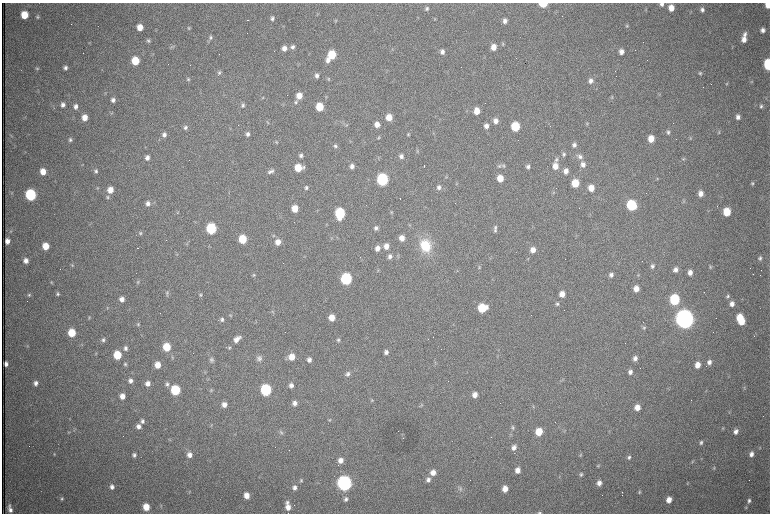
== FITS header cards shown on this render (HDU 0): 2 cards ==
NAXIS1  =                 1536 /fastest changing axis
NAXIS2  =                 1023 /next to fastest changing axis

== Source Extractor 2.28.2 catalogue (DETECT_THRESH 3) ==
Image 1536 x 1023 px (HDU 0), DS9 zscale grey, zoomed out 1/2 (1 PNG px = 2 x 2 image px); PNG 772 x 516 px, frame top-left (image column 1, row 1022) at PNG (2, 3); no overlay
Background 978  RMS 15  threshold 45.2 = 3 sigma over >= 5 px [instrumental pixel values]
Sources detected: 358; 72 cannot appear on this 1/2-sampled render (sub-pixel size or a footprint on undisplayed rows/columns) and are not listed; the other 286 listed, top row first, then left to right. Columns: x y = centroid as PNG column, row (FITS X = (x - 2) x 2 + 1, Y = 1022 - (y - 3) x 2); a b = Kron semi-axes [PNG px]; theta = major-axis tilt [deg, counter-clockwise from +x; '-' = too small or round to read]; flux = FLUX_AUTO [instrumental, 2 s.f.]
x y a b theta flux
543 4 5 3 - 1.1e+05
662 4 5 5 - 1.0e+04
768 5 5 4 - 2.5e+04
427 8 5 5 - 7.4e+03
671 8 6 5 - 3.5e+04
645 10 5 3 - 2.7e+03
702 10 6 5 - 9.8e+03
317 14 3 2 - 2.0e+03
24 15 6 5 - 6.8e+04
38 17 5 4 - 5.3e+03
272 18 6 5 - 7.9e+03
435 19 4 4 - 2.9e+03
247 20 2 1 - 1.0e+03
335 21 5 3 - 3.1e+03
505 21 5 4 - 1.2e+04
627 26 5 4 - 3.9e+03
140 27 5 5 - 3.3e+04
189 28 5 4 - 4.5e+03
763 30 5 4 - 1.2e+04
745 34 6 5 - 1.1e+04
210 37 6 5 - 6.9e+03
744 39 7 5 -89 2.3e+04
148 41 5 4 - 6.1e+03
90 43 4 3 - 2.5e+03
503 44 5 4 - 4.0e+03
172 47 8 4 28 4.7e+03
292 47 6 5 - 9.4e+03
493 47 6 5 - 3.0e+04
284 48 6 5 - 1.9e+04
442 52 6 5 - 1.4e+04
621 52 5 5 - 1.7e+04
332 55 6 5 - 1.2e+05
328 60 6 5 - 1.6e+04
135 61 6 5 - 9.1e+04
298 64 4 2 - 2.2e+03
768 64 6 4 -85 2.6e+05
190 65 2 1 - 9.8e+04
65 68 6 5 - 1.1e+04
37 69 5 4 - 5.3e+03
219 73 6 5 - 5.9e+03
700 73 5 4 - 4.9e+03
317 76 5 5 - 1.1e+04
188 79 5 5 - 4.7e+03
328 79 5 4 - 3.7e+03
591 81 6 5 - 1.4e+04
752 81 3 3 - 2.6e+03
727 83 4 4 - 2.8e+03
105 93 4 3 - 2.7e+03
659 94 4 3 - 2.4e+03
299 96 6 5 - 3.3e+04
326 97 4 4 - 3.0e+03
612 97 5 3 - 3.2e+03
263 98 5 4 - 3.8e+03
113 100 5 4 - 1.1e+04
296 102 6 5 - 6.6e+03
63 105 5 5 - 1.3e+04
243 105 5 5 - 7.2e+03
76 106 6 5 - 1.2e+04
761 106 5 4 - 5.9e+03
319 107 6 5 - 9.6e+04
477 111 6 5 - 4.3e+04
112 113 4 2 - 2.1e+03
85 117 5 5 - 3.1e+04
389 117 6 5 - 4.5e+04
738 117 5 4 - 1.3e+04
496 121 6 5 - 1.8e+04
268 122 6 3 -68 3.6e+03
343 123 6 3 -73 3.6e+03
377 124 6 5 - 2.4e+04
587 124 4 4 - 3.6e+03
346 125 5 3 - 3.1e+03
486 126 6 6 - 1.7e+04
185 127 6 5 - 9.1e+03
515 127 6 5 - 1.4e+05
668 132 5 5 - 7.2e+03
719 132 5 4 - 4.2e+03
248 134 5 4 - 1.0e+04
408 134 5 4 - 4.6e+03
164 135 6 5 - 1.2e+04
379 138 4 4 - 4.1e+03
690 138 5 4 - 3.3e+03
651 139 5 5 - 4.4e+04
70 140 5 4 - 7.2e+03
574 145 5 5 - 1.1e+04
335 146 5 5 - 6.1e+03
418 151 6 3 73 3.8e+03
564 154 6 5 - 7.5e+03
579 155 2 2 - 3.3e+03
301 156 5 5 - 8.5e+03
401 156 6 5 - 1.2e+04
580 157 9 6 -23 1.2e+04
147 158 5 5 - 1.2e+04
378 158 5 3 - 3.5e+03
683 159 5 3 - 3.2e+03
556 160 6 5 - 6.9e+03
583 165 7 6 - 1.7e+04
352 166 5 5 - 1.4e+04
424 166 2 1 - 2.7e+03
499 166 6 5 - 7.0e+03
503 166 6 4 80 5.6e+03
555 166 6 5 - 3.3e+04
528 167 5 4 - 9.1e+03
298 168 6 6 - 7.3e+04
96 171 5 4 - 7.0e+03
271 171 9 4 26 1.0e+04
566 171 5 4 - 1.9e+04
43 172 6 5 - 3.8e+04
446 177 4 3 - 2.4e+03
500 178 6 5 - 4.4e+04
382 179 6 6 - 4.9e+05
657 179 4 4 - 3.3e+03
575 183 6 5 - 8.6e+04
753 183 5 4 - 5.2e+03
439 187 6 5 - 1.0e+04
97 188 4 4 - 3.1e+03
306 188 5 4 - 6.7e+03
591 188 6 5 - 3.6e+04
110 190 6 5 - 3.4e+04
554 192 3 3 - 2.4e+03
11 193 4 3 - 2.5e+03
701 194 6 5 - 2.1e+04
31 195 6 6 - 3.8e+05
108 197 6 4 82 5.2e+03
684 201 5 4 - 4.2e+03
148 203 6 5 - 1.3e+04
631 205 6 6 - 2.7e+05
717 206 2 1 - 1.1e+03
295 208 6 5 - 4.9e+04
391 212 5 3 - 3.6e+03
727 212 6 5 - 8.7e+04
177 213 4 4 - 3.1e+03
340 213 7 5 89 2.9e+05
211 228 6 5 - 3.0e+05
376 228 5 5 - 9.4e+03
495 229 10 4 86 9.6e+03
11 231 4 3 - 2.9e+03
140 233 5 5 - 5.3e+03
402 238 5 5 - 2.5e+04
243 239 6 5 - 1.1e+05
7 241 5 4 - 1.8e+04
278 242 6 5 - 2.5e+04
187 244 4 3 - 3.1e+03
425 245 14 11 -75 1.2e+05
46 246 6 5 - 5.2e+04
386 246 6 5 - 2.3e+04
138 248 4 1 - 3.2e+03
377 248 6 5 - 2.0e+04
533 250 6 5 - 2.4e+04
177 254 4 2 - 2.0e+03
390 256 6 5 - 1.1e+04
760 258 6 4 67 6.7e+03
26 260 6 5 - 1.8e+04
72 265 5 4 - 4.1e+03
652 266 5 4 - 8.1e+03
479 267 4 4 - 3.8e+03
710 267 5 4 - 4.4e+03
378 270 4 3 - 2.6e+03
676 270 5 4 - 1.4e+04
690 272 5 4 - 1.6e+04
753 274 2 1 - 5.3e+03
254 275 5 4 - 4.2e+03
611 275 5 4 - 1.0e+04
638 275 4 4 - 3.3e+03
346 279 6 6 - 4.5e+05
51 282 4 4 - 3.3e+03
138 282 6 5 - 5.3e+03
636 289 6 5 - 3.0e+04
58 294 4 4 - 5.6e+03
167 294 9 4 88 6.2e+03
562 294 6 5 - 2.7e+04
29 295 5 4 - 4.4e+03
201 295 5 5 - 4.9e+03
727 296 6 4 82 6.0e+03
122 299 6 5 - 1.9e+04
675 300 6 5 - 2.8e+05
557 304 5 4 - 5.9e+03
732 304 6 5 - 1.7e+04
107 308 5 3 - 3.1e+03
482 308 7 6 - 1.2e+05
272 312 5 4 - 3.8e+03
230 316 5 4 - 3.6e+03
89 318 5 4 - 4.0e+03
332 318 5 5 - 3.9e+04
740 318 6 5 - 7.7e+04
222 319 5 4 - 7.6e+03
684 319 7 6 - 4.3e+06
742 321 5 4 - 5.1e+04
138 324 6 4 88 4.7e+03
644 327 5 4 - 4.8e+03
72 333 6 5 - 8.6e+04
237 339 9 5 40 2.4e+04
103 340 6 4 83 6.9e+03
338 340 5 5 - 6.2e+03
27 346 5 3 - 3.1e+03
167 347 6 5 - 9.6e+04
229 347 4 4 - 4.1e+03
126 348 6 5 - 9.7e+03
386 352 5 5 - 1.3e+04
117 355 6 5 - 9.8e+04
172 357 6 4 -78 4.4e+03
292 357 6 6 - 4.0e+04
259 358 8 7 - 1.4e+04
635 358 6 5 - 1.4e+04
212 360 7 6 - 8.0e+03
309 360 5 5 - 1.3e+04
709 362 6 5 - 1.3e+04
6 364 4 3 - 1.3e+04
125 364 5 5 - 5.2e+03
158 365 5 5 - 4.0e+04
697 365 6 5 - 3.2e+04
205 372 4 3 - 2.6e+03
630 372 5 5 - 1.2e+04
348 374 6 5 - 9.4e+03
563 379 5 3 - 2.8e+03
208 380 4 3 - 2.4e+03
130 381 5 5 - 1.4e+04
36 383 5 4 - 1.2e+04
147 383 6 5 - 1.9e+04
167 384 6 6 - 8.7e+03
291 385 5 5 - 1.5e+04
744 388 5 4 - 3.5e+03
175 390 6 5 - 2.0e+05
211 390 6 4 60 3.9e+03
266 390 6 5 - 3.7e+05
475 395 5 5 - 2.3e+04
122 396 5 5 - 2.6e+04
372 401 5 4 - 3.7e+03
294 403 6 5 - 1.4e+04
224 404 5 5 - 1.9e+04
421 405 5 3 - 3.6e+03
533 407 3 2 - 2.0e+03
637 407 5 5 - 3.1e+04
330 420 5 3 - 3.6e+03
142 421 6 5 - 9.2e+03
211 425 5 4 - 3.2e+03
139 426 6 5 - 1.4e+04
513 427 5 5 - 5.8e+03
723 428 4 4 - 3.4e+03
564 431 4 3 - 3.1e+03
736 431 5 4 - 1.4e+04
69 432 4 3 - 3.1e+03
281 432 6 5 - 5.9e+03
539 432 6 5 - 7.1e+04
235 434 3 2 - 1.8e+03
511 434 5 3 - 2.8e+03
170 440 5 4 - 3.6e+03
701 443 5 4 - 6.6e+03
514 447 6 5 - 1.6e+04
54 454 4 4 - 3.1e+03
751 454 5 4 - 1.5e+04
134 455 5 5 - 8.6e+03
189 455 6 6 - 2.0e+04
580 455 5 4 - 3.9e+03
629 457 5 4 - 6.7e+03
341 460 6 5 - 2.2e+04
692 462 4 3 - 2.6e+03
598 466 4 4 - 3.2e+03
714 468 5 3 - 3.9e+03
517 470 5 5 - 2.4e+04
433 472 7 6 - 2.6e+04
581 474 5 4 - 5.7e+03
559 477 3 2 - 2.0e+03
428 480 6 6 - 1.4e+04
301 481 5 4 - 5.1e+03
344 483 6 6 - 1.6e+06
599 483 5 4 - 1.8e+04
112 487 5 5 - 1.3e+04
294 487 5 5 - 1.2e+04
460 489 8 6 -55 1.0e+04
505 489 6 5 - 3.0e+04
189 492 6 2 78 2.9e+03
622 492 2 1 - 4.1e+03
639 492 5 4 - 4.5e+03
247 495 5 5 - 3.1e+04
62 499 4 4 - 5.0e+03
346 499 6 5 - 8.8e+03
669 500 5 4 - 2.8e+04
749 500 6 5 - 8.7e+03
287 502 6 5 - 8.6e+03
9 506 6 5 - 6.5e+03
161 506 4 3 - 2.5e+03
146 507 6 5 - 5.0e+04
288 507 7 6 - 2.3e+04
746 507 5 4 - 4.2e+03
10 510 6 5 - 1.1e+04
539 513 5 3 - 4.5e+03
At the frame edge (FLAGS 8, measured only in part): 5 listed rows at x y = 543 4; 662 4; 768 5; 768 64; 539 513
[72 sub-pixel or undisplayed-footprint detections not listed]